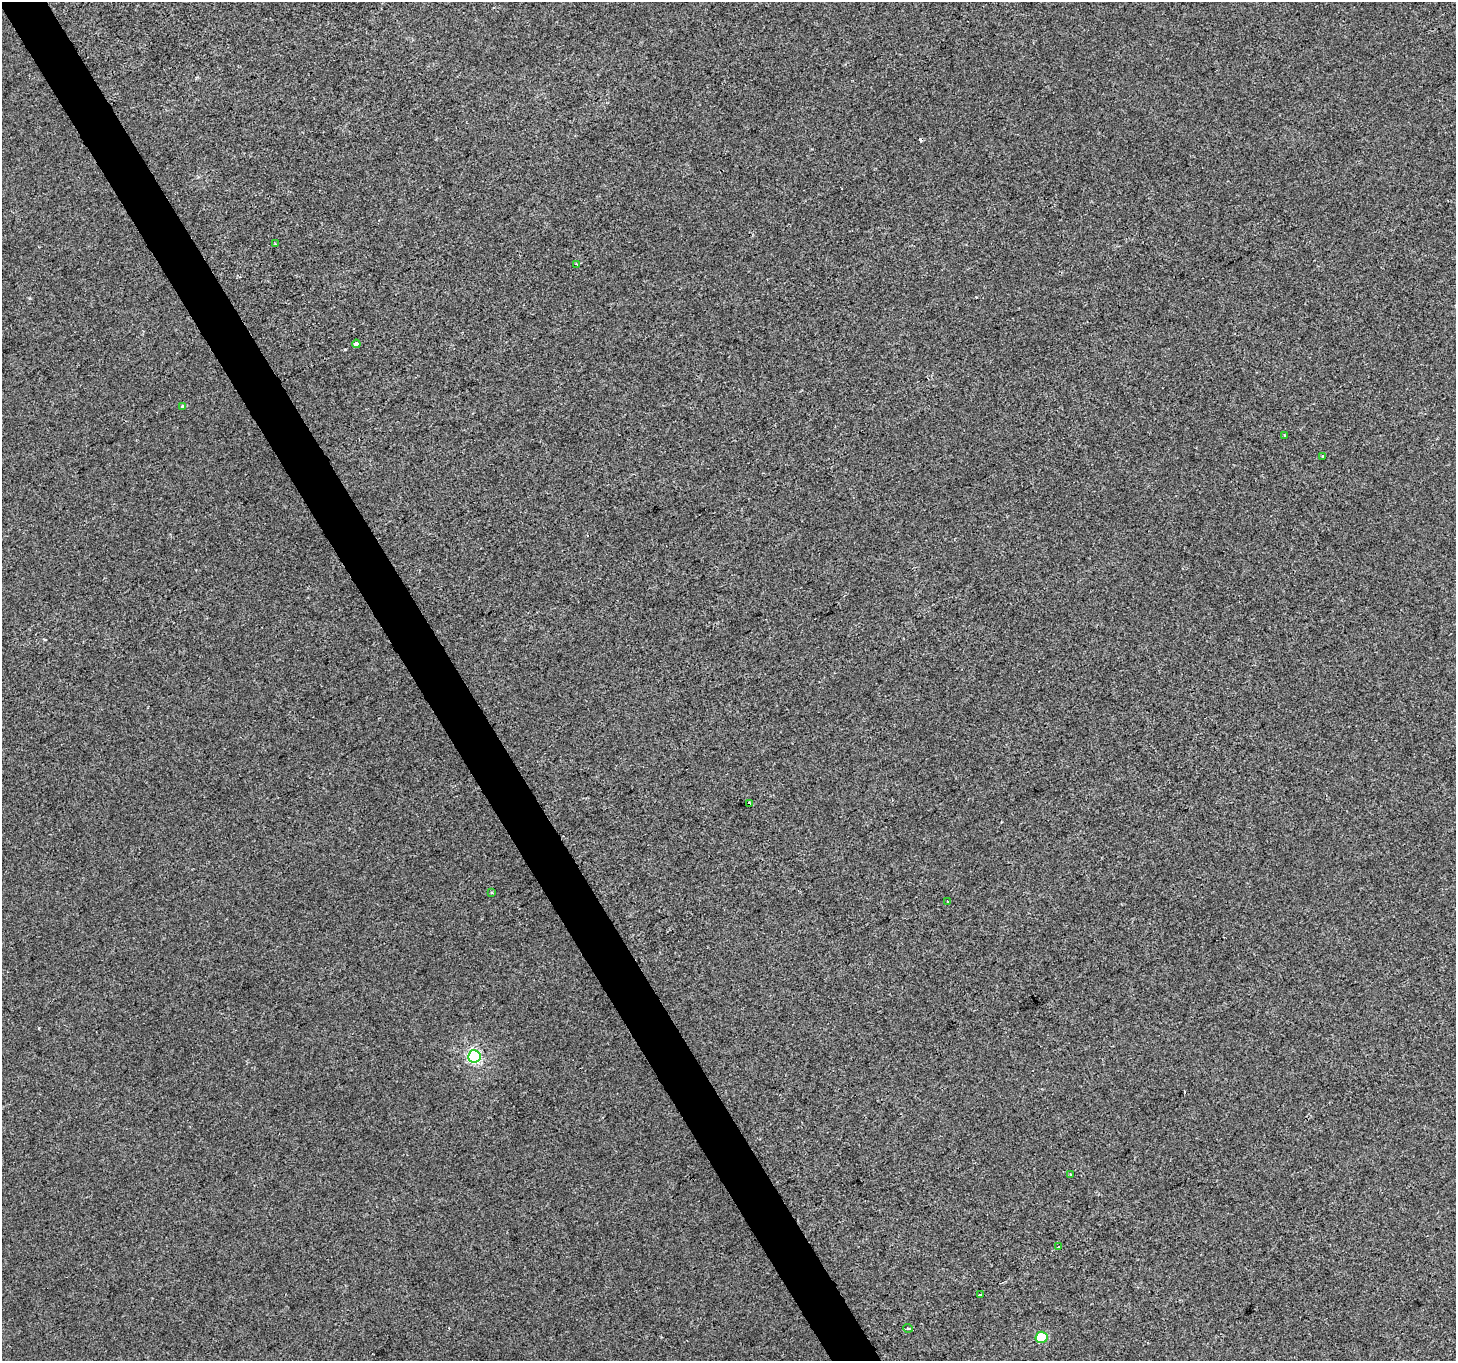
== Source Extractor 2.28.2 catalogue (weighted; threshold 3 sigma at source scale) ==
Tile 11 of 4 x 4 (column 3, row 3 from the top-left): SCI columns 2907-4360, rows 1466-2824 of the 5816 x 5708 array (HDU 1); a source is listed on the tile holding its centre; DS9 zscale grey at full resolution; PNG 1458 x 1363 px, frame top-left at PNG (2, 2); each listed source drawn as its Kron ellipse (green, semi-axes under 4 px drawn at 4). Shown black and unused: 3% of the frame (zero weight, under 2 of 3 exposures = <1% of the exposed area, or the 3 px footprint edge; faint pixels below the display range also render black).
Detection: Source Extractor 2.28.2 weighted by HDU 2 'WHT'; one run over the whole footprint, this tile lists its part. Background 6.12e-05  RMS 0.0045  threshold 0.0204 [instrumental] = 3 sigma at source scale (4.5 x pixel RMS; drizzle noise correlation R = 1.50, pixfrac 1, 0.0396/0.0396 arcsec/px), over >= 5 px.
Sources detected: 17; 2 cosmic-ray / hot-pixel residue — neither listed nor drawn; the other 15 listed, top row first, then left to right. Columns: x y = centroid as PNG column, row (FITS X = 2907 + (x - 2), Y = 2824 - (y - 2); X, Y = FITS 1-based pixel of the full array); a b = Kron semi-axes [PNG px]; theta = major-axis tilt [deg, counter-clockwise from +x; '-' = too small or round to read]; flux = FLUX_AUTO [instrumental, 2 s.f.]
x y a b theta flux
275 244 4 3 - 0.46
576 264 4 2 - 1.7
356 344 4 3 - 7.9
182 407 4 3 - 1.2
1284 436 3 3 - 1.2
1323 457 3 3 - 1.8
750 803 4 3 - 4
491 893 4 3 - 0.45
948 902 3 3 - 0.85
474 1056 6 6 - 71
1070 1174 3 2 - 0.38
1059 1247 3 2 - 1.3
980 1294 3 3 - 2
908 1328 5 4 - 0.72
1042 1337 6 5 - 13
Unlisted compact peaks at least as high as the median listed source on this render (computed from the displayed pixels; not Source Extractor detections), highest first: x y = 345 349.